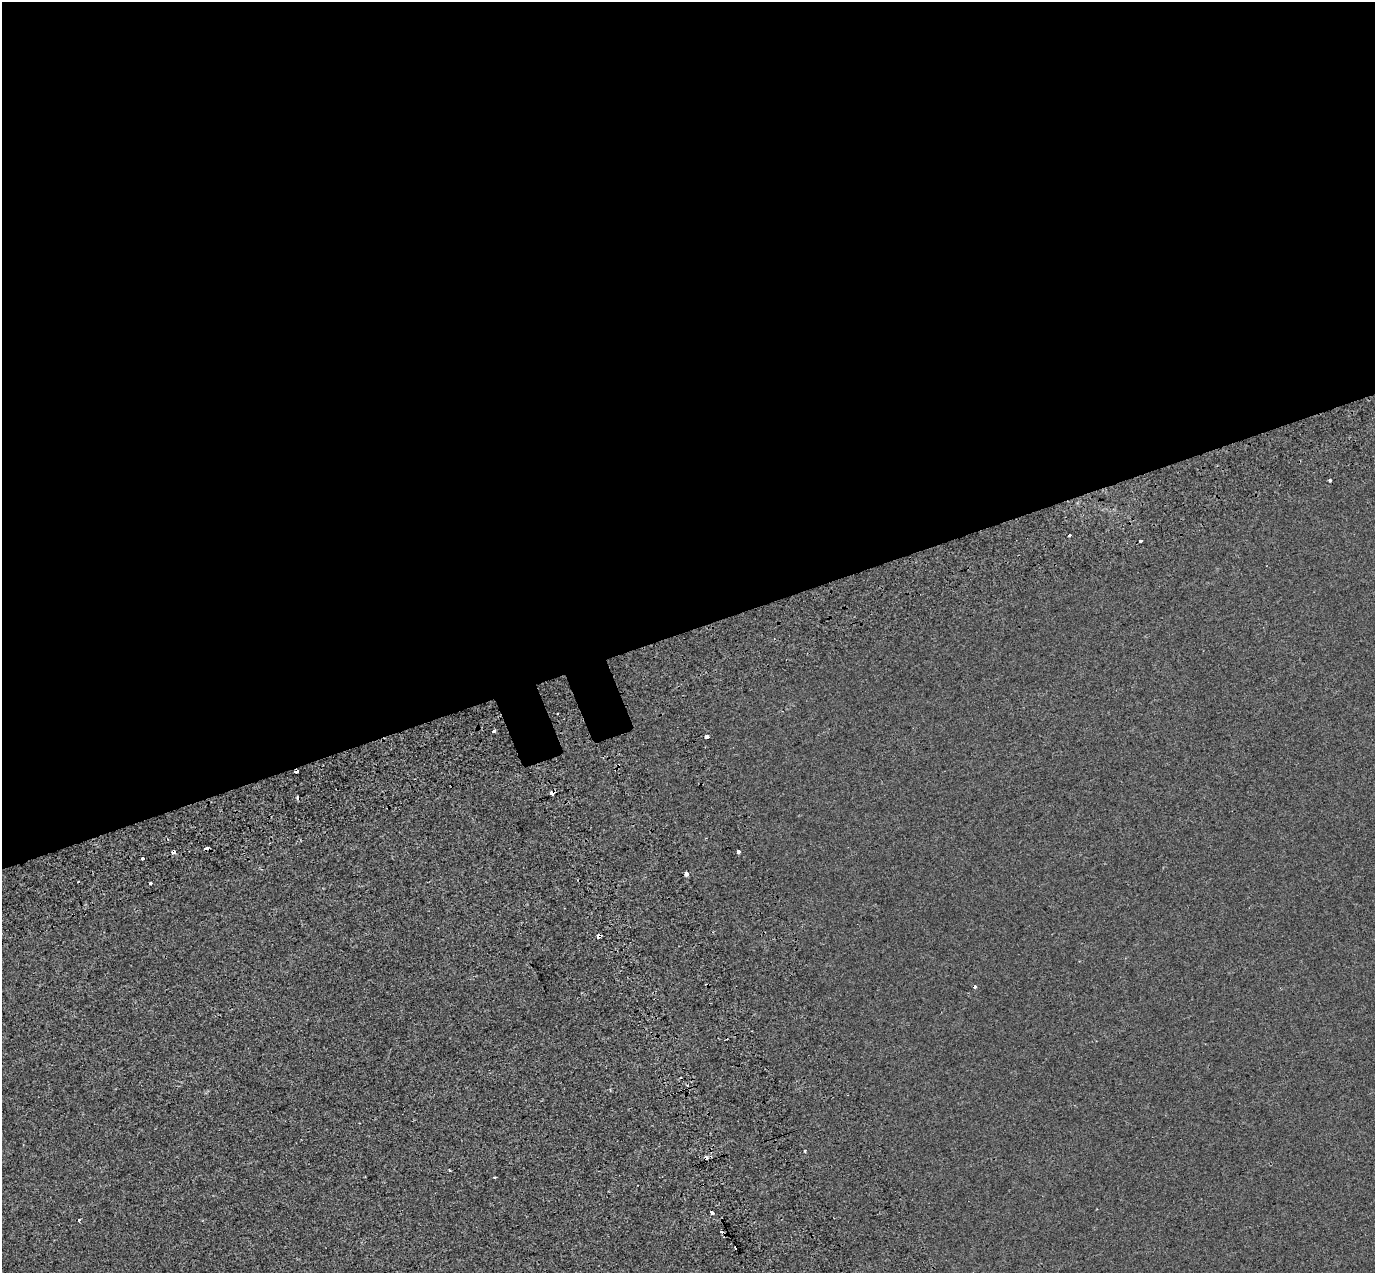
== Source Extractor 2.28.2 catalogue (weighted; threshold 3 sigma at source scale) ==
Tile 2 of 4 x 4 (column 2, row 1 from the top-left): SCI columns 1472-2844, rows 4057-5327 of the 5685 x 5518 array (HDU 1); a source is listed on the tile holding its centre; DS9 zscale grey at full resolution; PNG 1377 x 1275 px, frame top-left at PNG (2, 2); no overlay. Shown black and unused: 50% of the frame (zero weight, under 2 of 3 exposures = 7% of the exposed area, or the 3 px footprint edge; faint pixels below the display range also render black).
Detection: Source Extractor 2.28.2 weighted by HDU 2 'WHT'; one run over the whole footprint, this tile lists its part. Background -6.06e-04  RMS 0.0045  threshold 0.0203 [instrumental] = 3 sigma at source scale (4.5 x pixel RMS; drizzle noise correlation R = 1.50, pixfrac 1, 0.0396/0.0396 arcsec/px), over >= 5 px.
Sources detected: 24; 8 cosmic-ray / hot-pixel residue — not listed; the other 16 listed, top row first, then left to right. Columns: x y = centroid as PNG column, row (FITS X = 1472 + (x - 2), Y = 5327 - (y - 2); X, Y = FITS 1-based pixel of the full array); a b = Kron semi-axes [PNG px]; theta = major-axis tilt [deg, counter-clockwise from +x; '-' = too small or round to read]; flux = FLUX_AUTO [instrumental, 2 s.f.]
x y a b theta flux
1069 535 3 3 - 1.1
1140 541 3 3 - 1.5
494 731 3 3 - 3.1
707 737 3 3 - 6.4
552 793 3 3 - 6.9
206 848 3 3 - 18
173 852 3 3 - 7.9
738 852 3 3 - 23
143 858 3 3 - 11
686 874 4 3 - 8.7
150 883 3 3 - 1.3
598 936 5 3 - 8.8
804 1151 3 3 - 1.6
495 1177 3 3 - 0.52
78 1220 3 3 - 2.8
735 1248 3 3 - 7.1
Overlapping masked pixels (flux is a lower limit): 4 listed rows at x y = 552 793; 206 848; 173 852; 598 936